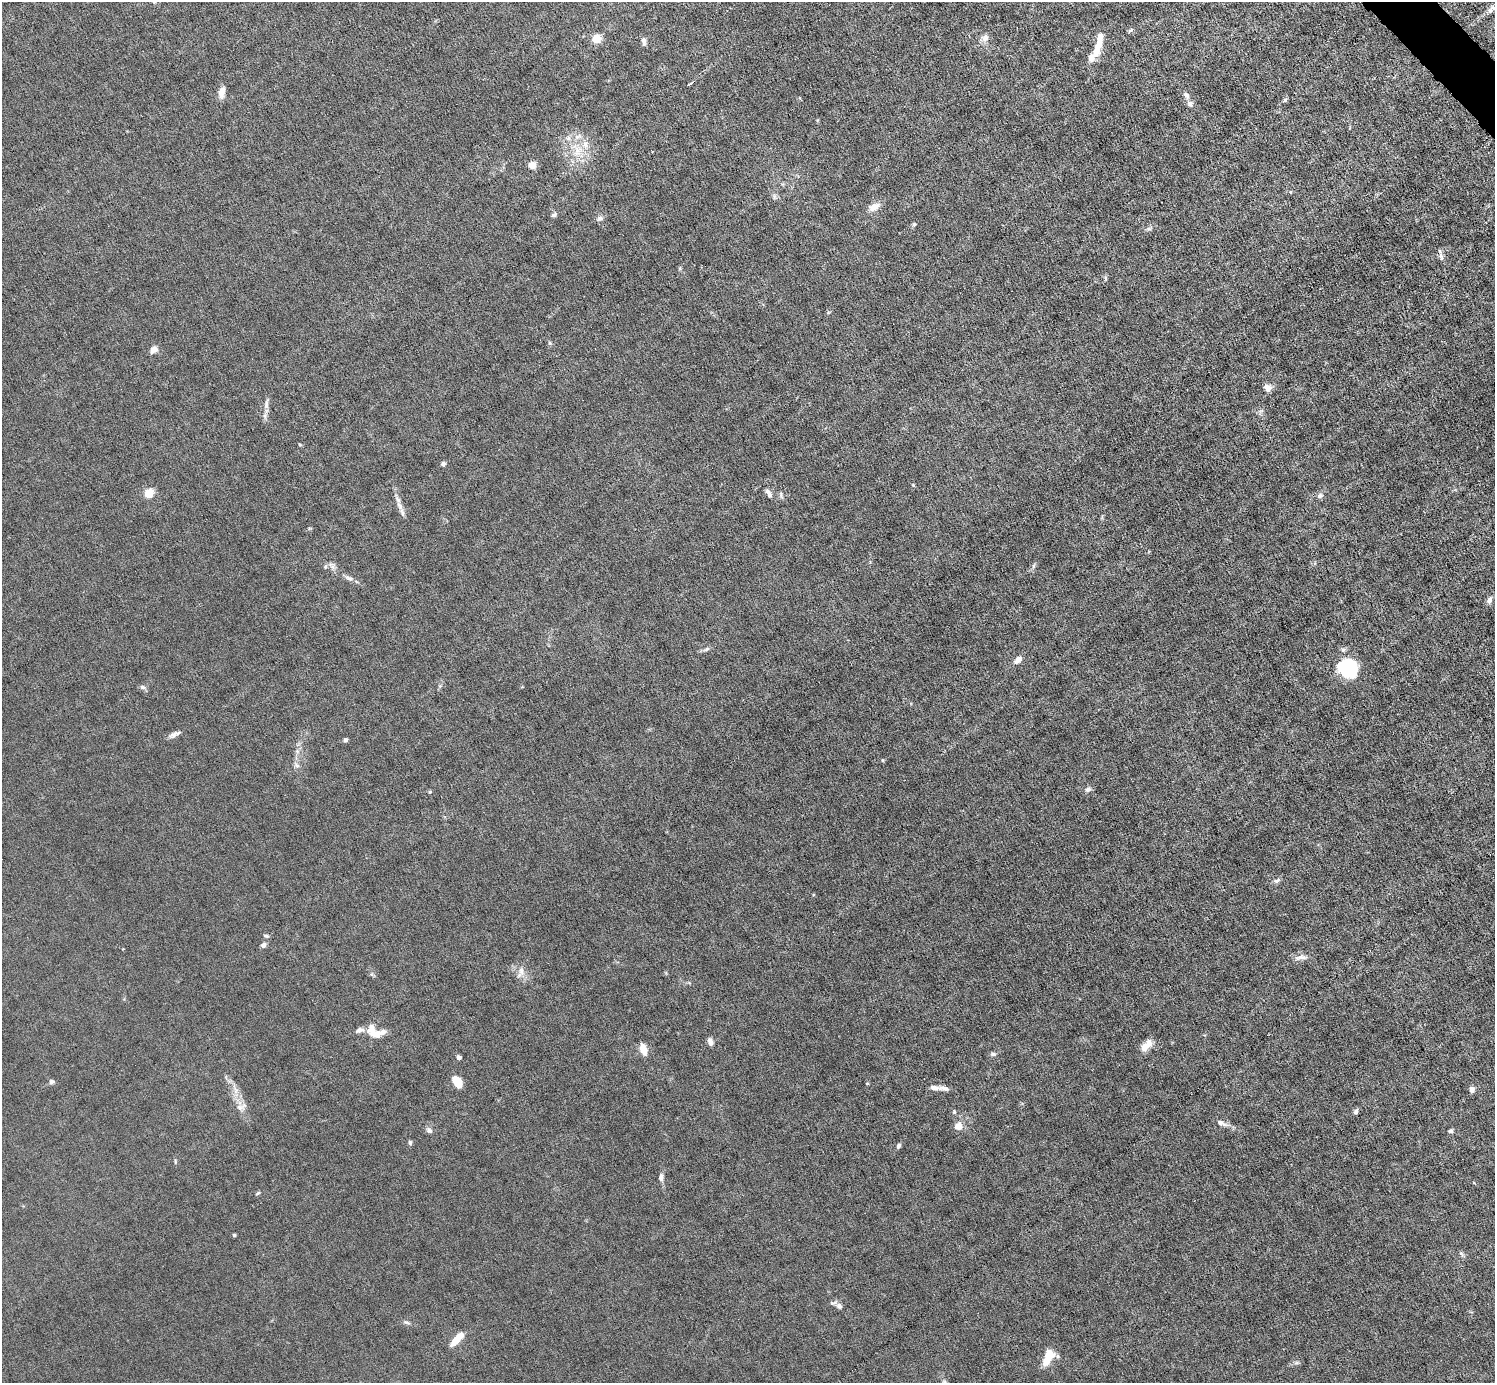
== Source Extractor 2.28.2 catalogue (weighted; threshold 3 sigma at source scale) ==
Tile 10 of 4 x 4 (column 2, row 3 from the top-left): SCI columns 1495-2987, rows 1677-3057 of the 5974 x 5972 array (HDU 1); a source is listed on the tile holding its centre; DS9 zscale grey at full resolution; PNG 1497 x 1385 px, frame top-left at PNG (2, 2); no overlay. Shown black and unused: <1% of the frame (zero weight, under 6 of 12 exposures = <1% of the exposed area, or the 3 px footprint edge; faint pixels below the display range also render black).
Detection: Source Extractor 2.28.2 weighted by HDU 2 'WHT'; one run over the whole footprint, this tile lists its part. Background 0.0142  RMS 0.003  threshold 0.0124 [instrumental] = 3 sigma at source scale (4.09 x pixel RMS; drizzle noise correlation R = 1.36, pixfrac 0.8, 0.05/0.05 arcsec/px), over >= 5 px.
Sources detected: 89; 1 inside a brighter object's white glare — not listed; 6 inside a brighter listed object's ellipse — not listed separately; the other 82 listed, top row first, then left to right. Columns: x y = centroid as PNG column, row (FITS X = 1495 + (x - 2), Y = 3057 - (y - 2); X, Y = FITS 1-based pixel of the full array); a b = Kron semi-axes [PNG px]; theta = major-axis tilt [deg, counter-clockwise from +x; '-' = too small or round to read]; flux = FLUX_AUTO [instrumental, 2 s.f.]
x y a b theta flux
154 2 6 5 - 0.46
1493 7 8 4 -63 0.69
1130 30 8 3 45 0.36
985 38 11 9 30 1.3
596 39 5 5 - 13
644 41 11 5 -85 0.98
1099 42 18 8 85 3.2
1091 58 14 8 38 2.3
690 84 4 3 - 0.41
222 92 13 7 77 1.9
1186 95 10 6 -49 0.86
1285 100 5 5 - 0.42
1190 104 9 7 -51 1
568 138 8 6 -89 0.91
585 145 11 7 -83 1.8
577 151 12 7 -86 2.3
532 165 9 9 - 1.6
874 207 12 8 30 2.4
554 215 7 5 30 0.56
600 218 8 6 8 0.82
914 224 6 5 - 0.45
1149 229 6 4 -18 0.47
1441 256 13 5 -76 0.93
550 343 5 4 - 0.37
153 349 9 6 31 1.7
1268 388 9 8 - 1.6
266 405 13 4 -90 1.1
443 464 5 5 - 0.73
913 485 4 3 - 0.26
149 493 5 5 - 12
769 493 12 5 -58 0.96
1320 496 9 6 36 0.77
400 506 14 7 -62 1.7
1033 566 6 4 89 0.48
325 567 6 4 47 0.42
349 578 14 6 -22 1.1
1489 600 8 6 71 1
706 649 7 4 37 0.53
1343 650 6 5 - 0.56
1018 660 10 6 40 1.7
1351 669 20 15 77 12
143 687 9 5 -25 0.65
174 735 14 6 25 1.2
345 740 5 5 - 0.55
297 765 7 5 -31 0.65
1088 790 8 6 26 0.86
430 792 4 3 - 0.36
1277 880 10 5 30 0.78
266 936 6 4 0 0.41
263 945 8 6 40 0.8
1302 957 15 7 0 1.6
521 971 13 7 90 1.6
372 1029 16 9 88 2.5
360 1030 12 7 9 1.3
383 1032 9 7 13 1.3
710 1042 8 5 -73 1.3
1147 1045 18 9 44 2.6
643 1049 14 7 -73 2.5
993 1054 7 5 -14 0.58
459 1057 5 4 - 0.68
51 1082 6 6 - 0.57
458 1082 12 8 -54 3.9
867 1083 5 3 - 0.22
934 1088 13 6 -8 1.3
1471 1089 8 6 -82 0.91
240 1107 10 8 -14 1.5
954 1112 5 4 - 0.41
1356 1112 7 5 65 0.71
1221 1123 15 6 -29 1.3
958 1126 10 9 - 2
429 1130 9 7 -34 0.81
1451 1131 5 4 - 0.58
410 1142 5 5 - 0.57
899 1146 6 5 - 0.61
661 1177 9 6 77 1
258 1193 6 4 43 0.36
234 1235 4 3 - 0.41
839 1306 9 6 -50 0.87
406 1322 9 4 -34 0.56
458 1337 13 7 36 3.2
1048 1357 20 9 61 5.1
944 1382 6 4 18 0.4
Isophote crosses this tile's border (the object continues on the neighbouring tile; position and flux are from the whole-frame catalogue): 1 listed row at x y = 154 2